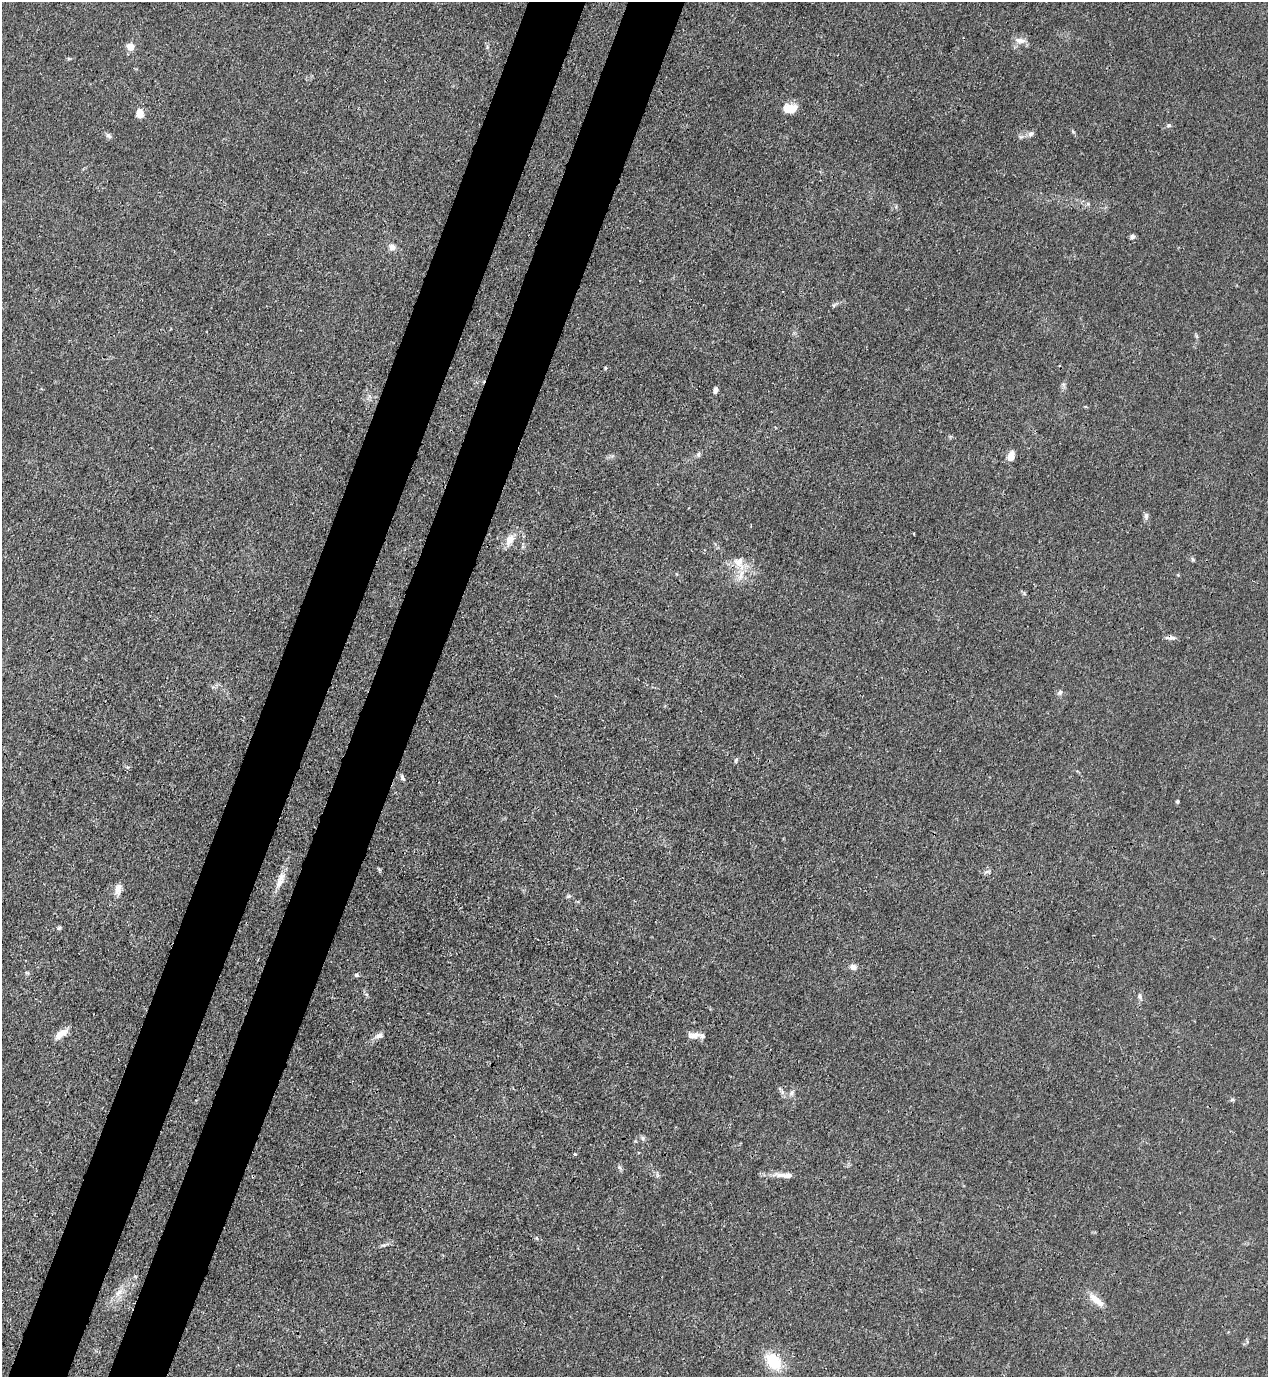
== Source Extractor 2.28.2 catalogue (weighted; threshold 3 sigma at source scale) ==
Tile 7 of 4 x 4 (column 3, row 2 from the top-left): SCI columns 2757-4022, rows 2794-4168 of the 5645 x 5584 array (HDU 1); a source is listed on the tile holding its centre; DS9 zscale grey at full resolution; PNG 1270 x 1379 px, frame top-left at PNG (2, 2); no overlay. Shown black and unused: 9% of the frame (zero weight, under 3 of 4 exposures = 7% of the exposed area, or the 3 px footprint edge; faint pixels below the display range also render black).
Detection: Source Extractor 2.28.2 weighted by HDU 2 'WHT'; one run over the whole footprint, this tile lists its part. Background 0.0179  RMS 0.0025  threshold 0.0113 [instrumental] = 3 sigma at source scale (4.5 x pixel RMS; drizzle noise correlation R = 1.50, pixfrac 1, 0.05/0.05 arcsec/px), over >= 5 px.
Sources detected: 52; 4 inside a brighter listed object's ellipse — not listed separately; the other 48 listed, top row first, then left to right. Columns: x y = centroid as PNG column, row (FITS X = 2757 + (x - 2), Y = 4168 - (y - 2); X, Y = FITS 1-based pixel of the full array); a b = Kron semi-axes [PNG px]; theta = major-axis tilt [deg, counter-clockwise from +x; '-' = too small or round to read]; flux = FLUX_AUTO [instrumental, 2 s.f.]
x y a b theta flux
1020 40 17 7 -8 1.7
130 47 10 8 -35 2
790 108 15 10 2 3.8
140 113 9 7 -82 2.5
1169 125 6 5 - 0.56
1031 134 8 7 - 0.89
109 136 8 6 -43 0.68
1132 236 6 6 - 0.73
392 247 10 8 -69 1.3
605 368 5 3 - 0.24
1063 384 6 5 - 0.47
716 390 7 5 80 0.9
698 454 7 5 50 0.57
1011 456 10 7 69 2.3
1146 516 9 6 -89 0.72
510 540 15 10 60 2.7
1192 559 6 4 -70 0.35
739 562 19 13 -58 4
1024 593 6 5 - 0.38
1172 638 10 6 4 0.95
1060 692 8 6 57 0.71
736 760 7 4 46 0.38
403 778 9 5 -58 0.69
1177 801 4 4 - 0.4
987 871 9 4 1 0.6
280 880 25 9 68 2.9
118 889 16 8 83 1.8
568 896 7 5 20 0.45
59 928 6 4 45 0.41
853 967 9 7 -10 1.2
27 973 6 4 -18 0.33
356 975 5 5 - 0.54
1140 996 9 6 -71 0.73
61 1033 16 7 36 3
694 1035 17 7 2 1.7
379 1036 11 7 22 1.1
782 1092 7 5 -48 0.7
791 1093 10 4 50 0.75
1232 1100 6 4 2 0.38
643 1138 7 5 22 0.59
575 1154 4 3 - 0.48
619 1167 8 4 -59 0.52
781 1175 29 7 -3 2.2
537 1238 5 3 - 0.28
384 1245 8 5 14 0.53
119 1292 16 7 42 2.2
1095 1299 19 10 -40 2.8
773 1362 22 15 -49 8.3
Overlapping masked pixels (flux is a lower limit): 1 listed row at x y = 1172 638
Unlisted compact peaks at least as high as the median listed source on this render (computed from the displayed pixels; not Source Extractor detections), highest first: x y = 1073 132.